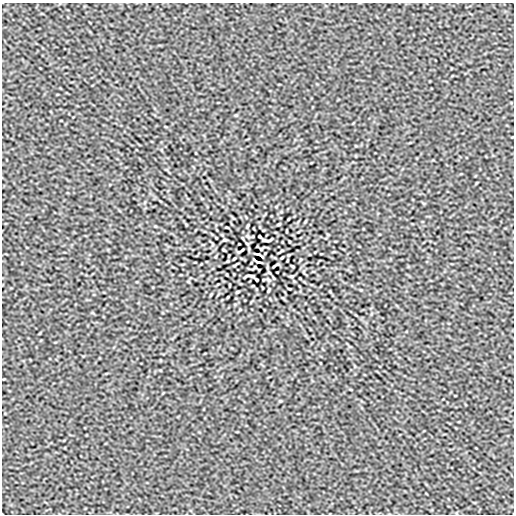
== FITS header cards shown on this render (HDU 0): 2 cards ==
NAXIS1  =                  512
NAXIS2  =                  512

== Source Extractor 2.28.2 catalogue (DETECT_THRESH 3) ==
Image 512 x 512 px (HDU 0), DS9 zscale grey, 1 PNG px = 1 image px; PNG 516 x 516 px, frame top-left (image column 1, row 512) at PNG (2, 3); no overlay
Background 1.92e-06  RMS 1.0e-04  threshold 3.10e-04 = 3 sigma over >= 5 px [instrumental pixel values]
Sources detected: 22; all 22 listed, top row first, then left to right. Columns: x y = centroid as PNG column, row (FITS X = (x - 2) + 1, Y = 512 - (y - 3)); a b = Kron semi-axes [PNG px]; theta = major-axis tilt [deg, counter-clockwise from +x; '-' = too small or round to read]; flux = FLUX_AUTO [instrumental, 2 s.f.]
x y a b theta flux
278 224 3 2 - 0.0066
248 226 5 2 - 0.0061
227 227 3 2 - 0.0044
259 236 3 2 - 0.006
224 240 6 3 0 0.0062
267 240 10 3 7 0.012
261 249 3 2 - 0.0062
224 250 3 2 - 0.006
241 251 6 2 33 0.0089
260 255 7 2 -26 0.012
288 255 4 2 - 0.0046
282 257 3 2 - 0.005
234 259 3 2 - 0.005
228 261 4 2 - 0.0046
256 261 7 2 -26 0.012
275 265 6 2 33 0.0089
292 266 3 2 - 0.006
255 267 3 2 - 0.0062
249 276 10 3 7 0.012
292 276 6 3 0 0.0062
257 280 3 2 - 0.006
238 292 3 2 - 0.0066